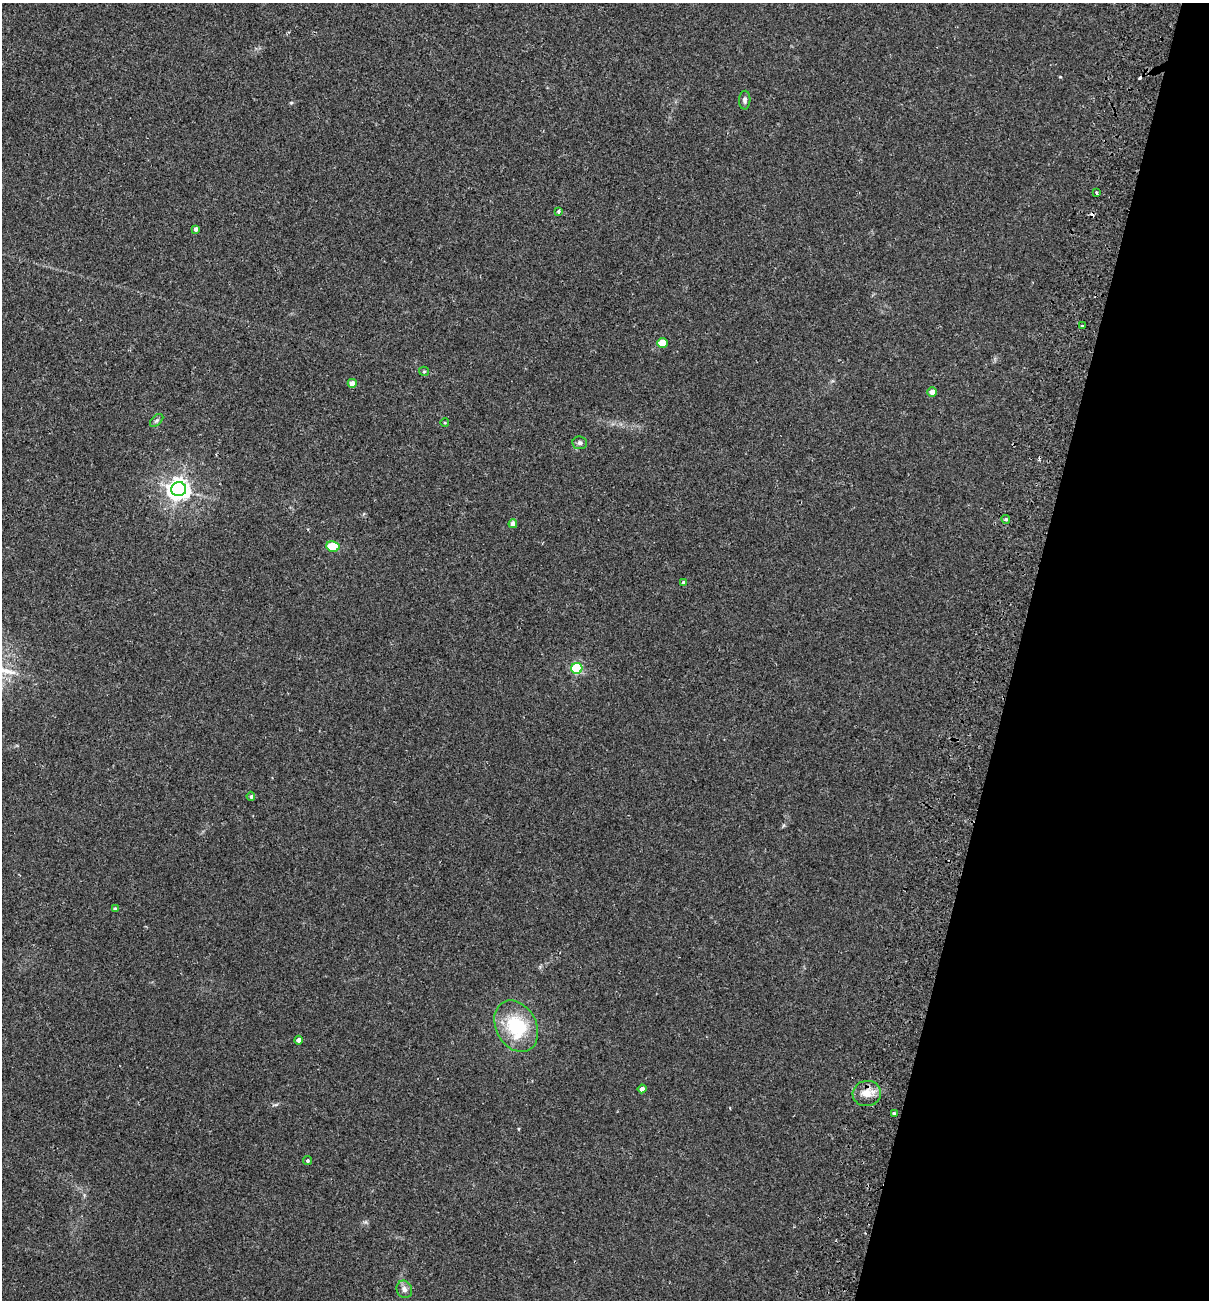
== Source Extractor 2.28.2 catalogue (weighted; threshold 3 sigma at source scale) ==
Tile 8 of 4 x 4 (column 4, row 2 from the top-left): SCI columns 3930-5136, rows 2614-3911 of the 5318 x 5231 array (HDU 1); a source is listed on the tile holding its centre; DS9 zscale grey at full resolution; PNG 1211 x 1302 px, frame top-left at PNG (2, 3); each listed source drawn as its Kron ellipse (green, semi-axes under 4 px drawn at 4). Shown black and unused: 16% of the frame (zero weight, under 2 of 3 exposures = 3% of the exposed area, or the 3 px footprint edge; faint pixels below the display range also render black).
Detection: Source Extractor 2.28.2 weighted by HDU 2 'WHT'; one run over the whole footprint, this tile lists its part. Background 0.0243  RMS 0.0061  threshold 0.0275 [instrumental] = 3 sigma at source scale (4.5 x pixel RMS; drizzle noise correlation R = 1.50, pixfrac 1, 0.05/0.05 arcsec/px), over >= 5 px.
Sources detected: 29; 2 cosmic-ray / hot-pixel residue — neither listed nor drawn; the other 27 listed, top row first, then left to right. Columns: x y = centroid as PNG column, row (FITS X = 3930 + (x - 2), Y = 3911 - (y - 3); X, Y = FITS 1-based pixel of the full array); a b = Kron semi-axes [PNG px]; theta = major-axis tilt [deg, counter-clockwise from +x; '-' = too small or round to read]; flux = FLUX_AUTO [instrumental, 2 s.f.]
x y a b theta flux
745 100 9 5 88 1.7
1097 193 3 3 - 1.1
559 211 3 3 - 1.6
196 229 4 4 - 1.8
1082 326 3 3 - 1.9
662 343 5 5 - 14
424 371 5 4 - 0.73
352 383 4 4 - 4.4
932 392 5 4 - 4.1
157 420 8 5 44 1.2
445 423 4 3 - 0.48
580 443 7 6 - 1.7
179 489 7 7 - 410
1006 519 4 4 - 0.99
513 524 4 4 - 4.4
333 546 7 5 -13 24
683 582 4 3 - 1.8
577 668 5 5 - 57
251 796 5 4 - 1.1
115 908 3 2 - 0.8
516 1026 27 20 -61 35
299 1040 4 4 - 2.3
642 1089 4 4 - 2.6
867 1093 14 12 4 7.3
894 1114 4 3 - 1.9
307 1161 4 4 - 0.86
404 1289 9 7 -67 2.8
Overlapping masked pixels (flux is a lower limit): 1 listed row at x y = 867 1093